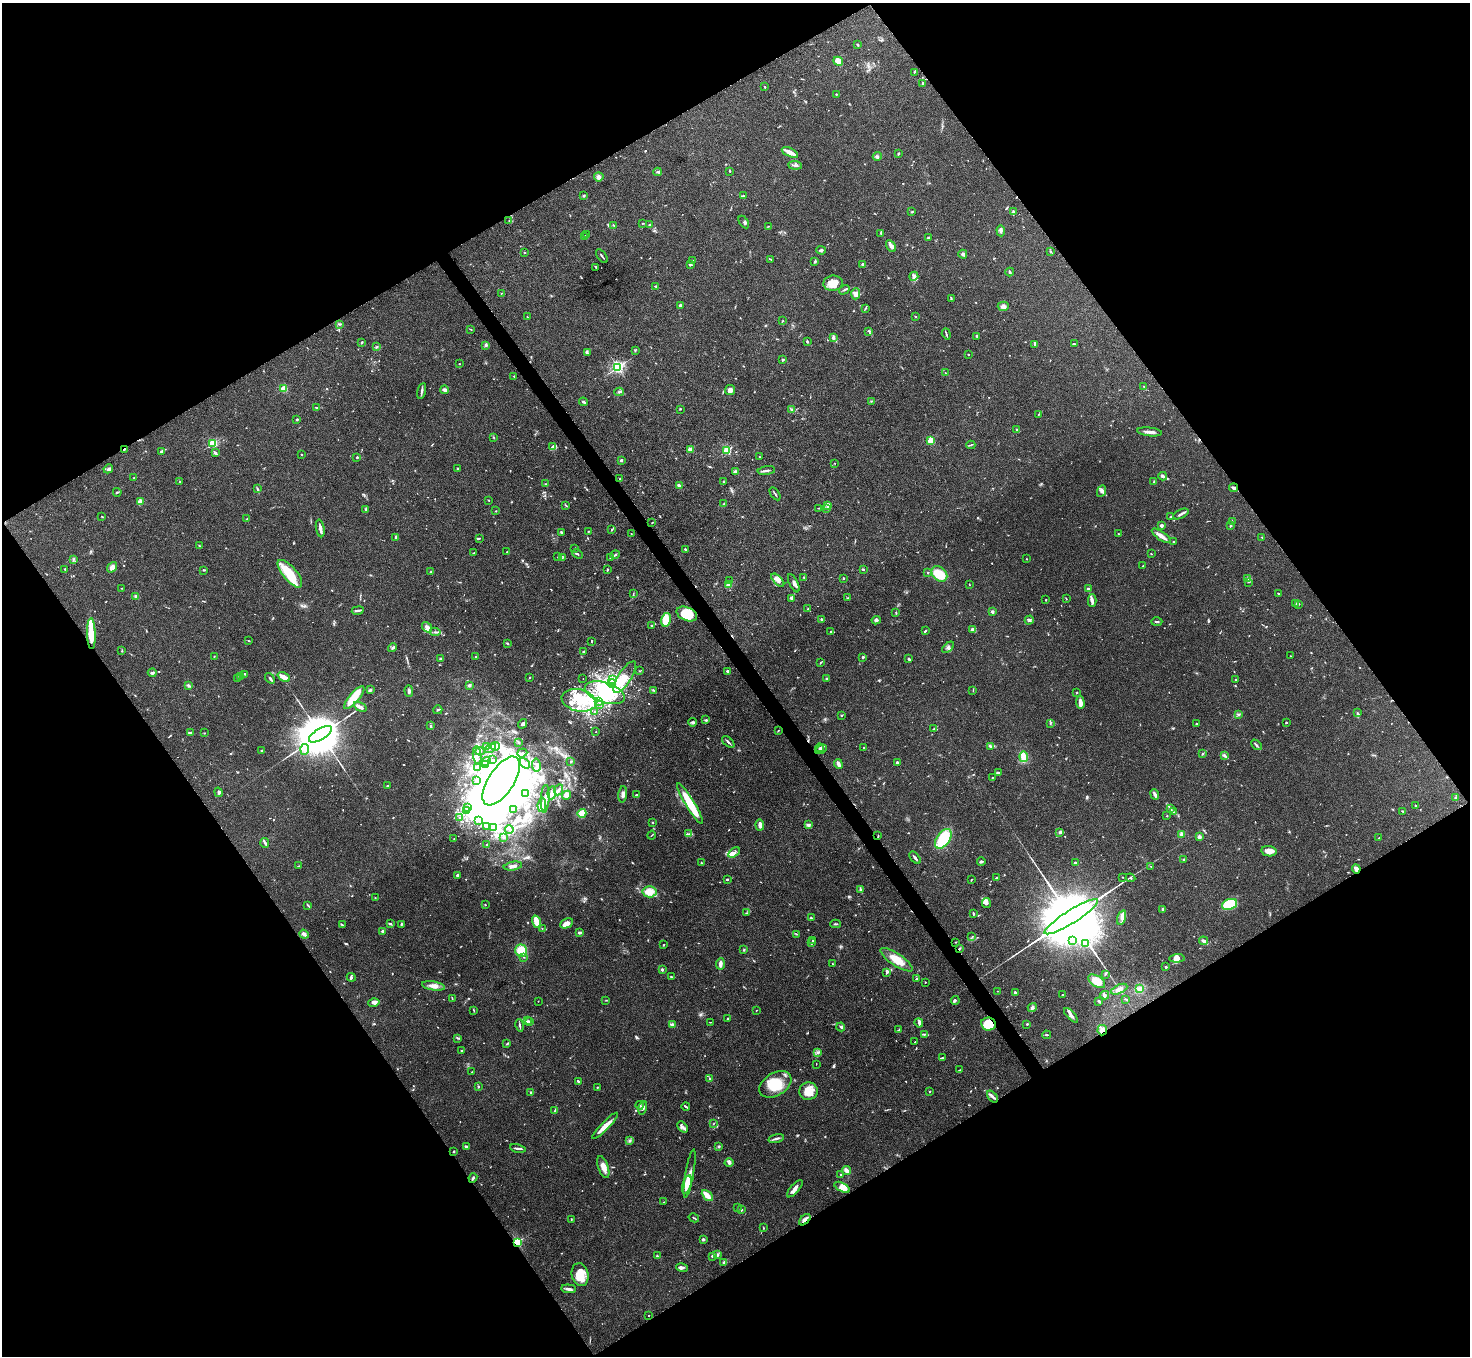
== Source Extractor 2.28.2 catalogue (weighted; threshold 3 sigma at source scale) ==
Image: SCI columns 4-5873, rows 160-5574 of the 5878 x 5873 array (HDU 1 of 3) = the unmasked area's bounding box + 8 px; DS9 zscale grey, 4 x 4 block average (1 PNG px = mean of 4 x 4 image px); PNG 1472 x 1358 px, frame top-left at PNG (2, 3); each listed source drawn as its Kron ellipse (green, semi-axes under 4 px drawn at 4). Shown black and unused: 49% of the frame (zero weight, under 3 of 4 exposures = <1% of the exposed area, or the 3 px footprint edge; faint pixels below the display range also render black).
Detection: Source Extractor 2.28.2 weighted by HDU 2 'WHT'. Background 0.0767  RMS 0.0058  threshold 0.0259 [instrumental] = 3 sigma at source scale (4.5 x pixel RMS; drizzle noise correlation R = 1.50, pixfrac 1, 0.05/0.05 arcsec/px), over >= 5 px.
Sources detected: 1073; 6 too faint to see at this stretch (4 x 4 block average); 28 inside a brighter object's white glare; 5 cosmic-ray / hot-pixel residue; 3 long thin detections or spike segments (spike, bleed or trail) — neither listed nor drawn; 38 coinciding with a brighter row at this scale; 110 inside a brighter listed object's ellipse — not listed separately; of the other 883, all 500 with FLUX_AUTO >= 1.76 (the completeness limit of this list) listed and drawn (383 fainter detections not listed), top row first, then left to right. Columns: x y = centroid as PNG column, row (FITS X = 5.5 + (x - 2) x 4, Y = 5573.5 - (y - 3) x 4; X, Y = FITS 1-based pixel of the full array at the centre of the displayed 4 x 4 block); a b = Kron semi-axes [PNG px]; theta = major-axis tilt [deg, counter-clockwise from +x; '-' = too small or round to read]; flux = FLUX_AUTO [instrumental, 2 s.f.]
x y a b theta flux
858 45 3 2 - 3.5
838 61 5 4 - 47
914 72 2 2 - 3.2
922 83 3 2 - 2.9
765 87 2 2 - 3.6
836 94 2 2 - 2.2
790 152 9 3 -26 32
898 154 4 2 - 2.3
877 156 4 3 - 5.9
795 165 7 2 -5 6.7
730 171 3 2 - 2.1
658 172 4 2 - 4.9
599 177 4 4 - 12
584 196 3 2 - 3.9
743 196 3 2 - 4.1
1013 211 4 2 - 3.9
912 212 3 2 - 2.6
509 220 2 2 - 1.9
744 222 7 2 -57 5.1
642 223 3 2 - 2.1
614 225 3 2 - 2.8
649 225 2 2 - 4.1
768 226 2 2 - 1.9
1001 231 5 2 - 9.9
881 233 3 2 - 5.7
587 234 3 2 - 1.8
585 236 2 2 - 1.8
928 238 3 2 - 6.2
891 246 6 2 -61 18
821 250 5 2 - 6.6
524 252 2 2 - 2.4
1051 252 2 2 - 1.8
963 254 4 3 - 6.3
602 256 8 2 -54 4.7
771 259 3 2 - 2.1
693 261 3 2 - 4.5
815 261 3 2 - 4.5
863 264 3 2 - 5.4
691 265 3 2 - 4.2
596 267 3 2 - 5.7
1010 272 4 2 - 7.1
914 276 4 4 - 9.2
833 283 9 7 7 47
656 286 3 2 - 2.9
844 290 6 2 30 4.8
501 293 2 2 - 2.5
856 294 5 4 - 20
951 299 2 2 - 2.9
680 305 3 3 - 4.8
1003 306 6 4 2 12
865 308 3 2 - 4.1
915 316 2 2 - 2.3
527 317 2 2 - 2.8
782 321 2 2 - 2.6
339 324 4 2 - 3.4
470 329 4 2 - 2.3
869 331 3 2 - 2.5
946 334 6 2 -71 4.2
977 336 3 2 - 8.8
833 338 3 2 - 9.7
807 341 3 2 - 3.9
361 343 3 2 - 2.6
1035 344 3 2 - 4
1074 344 3 2 - 2.7
486 345 4 2 - 4.4
377 347 3 2 - 3.4
635 350 2 2 - 2.2
587 353 2 2 - 2.2
968 355 2 2 - 2.3
783 360 2 2 - 5.8
459 364 2 2 - 2.3
618 367 2 2 - 770
945 373 2 2 - 2.2
514 376 2 2 - 3.2
1144 387 3 2 - 1.9
284 389 2 2 - 190
445 390 4 2 - 13
730 390 5 5 - 13
422 391 8 2 78 7.6
619 392 5 2 - 5.4
872 401 2 2 - 1.9
583 402 4 2 - 6.4
316 407 3 2 - 2.3
680 409 3 2 - 2.2
792 410 3 2 - 2.4
1038 415 2 2 - 1.8
297 419 2 2 - 5.5
1017 429 2 2 - 5
1149 432 12 2 -7 21
494 437 3 2 - 2.6
931 440 2 2 - 190
213 443 2 2 - 300
971 445 4 2 - 3.6
553 446 3 2 - 11
124 449 4 2 - 4
690 449 2 2 - 95
727 450 2 2 - 320
161 452 2 2 - 20
215 453 3 3 - 4.9
301 455 2 2 - 6.1
357 457 2 2 - 7
759 457 2 2 - 2.2
621 460 3 2 - 4.7
835 463 2 2 - 1.8
108 469 5 3 - 9.6
458 469 3 2 - 5.5
766 471 9 2 7 7.6
735 472 2 2 - 62
1163 476 4 3 - 10
134 478 2 2 - 2.3
620 479 2 2 - 3.4
180 482 3 2 - 1.8
723 482 3 2 - 2.3
1154 482 3 2 - 2.9
546 484 2 2 - 2.6
679 485 4 2 - 4.3
1233 488 4 2 - 12
257 489 4 2 - 4.9
1101 491 6 4 64 10
117 492 4 2 - 3.5
775 494 7 2 -56 4.8
489 500 2 2 - 2
140 502 3 3 - 21
724 504 3 2 - 3.9
566 505 4 2 - 2.8
827 506 3 2 - 5.3
819 508 3 2 - 2.5
826 508 3 2 - 2.3
366 509 3 2 - 3.8
496 511 2 2 - 4.5
1181 514 8 2 27 8.8
1171 516 3 2 - 2.4
102 517 2 2 - 2.5
247 519 3 2 - 4.3
1232 521 3 2 - 2
652 523 3 2 - 1.8
1162 526 2 2 - 15
1231 526 2 2 - 2.9
320 528 9 2 -79 16
611 530 3 2 - 2.2
588 531 3 2 - 2.1
561 532 2 2 - 6.5
631 534 2 2 - 2.6
1119 534 3 2 - 3.6
1161 536 11 3 -34 24
1262 537 2 2 - 2.5
396 538 3 2 - 4.7
479 538 2 2 - 2.5
1173 542 2 2 - 2.4
199 546 3 2 - 2.3
575 548 3 2 - 2.6
685 549 2 2 - 3.6
506 552 2 2 - 2.8
473 553 3 2 - 2.5
578 554 6 2 -44 4.1
1151 554 2 2 - 2.5
615 555 4 2 - 5.6
558 557 3 2 - 2.3
610 557 3 2 - 2.2
562 558 2 2 - 2.2
1027 559 2 2 - 2.2
73 560 3 2 - 2.1
1143 566 2 2 - 5.6
112 567 6 4 49 16
65 569 2 2 - 2.2
607 569 2 2 - 3.5
203 570 3 2 - 2.5
863 570 2 2 - 3.4
431 572 2 2 - 4
928 572 3 2 - 2.5
290 574 17 6 -50 100
939 574 9 6 -44 95
804 577 2 2 - 6.6
844 578 3 2 - 2.2
1247 579 4 2 - 3.2
778 580 8 2 -46 8.3
729 581 2 2 - 4.5
1249 582 3 2 - 2.5
794 583 10 3 -64 11
729 584 2 2 - 130
969 584 2 2 - 1.9
122 588 2 2 - 2
1088 589 3 2 - 11
633 594 4 2 - 3.3
1279 594 3 2 - 3.7
136 596 4 3 - 13
791 598 2 2 - 7.1
848 598 3 2 - 2.7
1066 598 3 2 - 1.8
1046 600 2 2 - 2.1
1092 601 6 3 88 9.4
1296 603 2 2 - 2.6
1298 604 3 2 - 3.7
808 609 3 2 - 3.7
358 610 6 2 10 6.6
992 612 2 2 - 35
896 613 3 2 - 3.4
687 614 11 6 -24 110
821 619 2 2 - 3.9
666 620 7 5 79 50
876 620 5 3 - 7.5
1029 620 5 2 - 5
1157 622 6 2 1 5.4
651 625 2 2 - 3.4
427 627 6 3 -49 12
973 630 3 3 - 13
925 631 4 2 - 5.6
435 632 5 2 - 5.3
830 632 2 2 - 1.8
91 634 15 3 -88 83
248 641 2 2 - 1.8
592 641 4 2 - 2.2
507 643 4 2 - 2.8
948 647 7 3 42 9
393 648 5 2 - 4.7
122 651 2 2 - 2.2
583 652 2 2 - 8.8
214 656 2 2 - 2.5
476 656 2 2 - 3.6
1290 656 2 2 - 3
863 657 2 2 - 5.1
440 659 3 3 - 4
909 659 3 2 - 4.3
821 662 3 2 - 2.5
640 671 2 2 - 2
728 671 3 2 - 8.2
152 673 4 2 - 7.7
245 674 3 2 - 3.3
240 677 3 2 - 14
284 677 6 3 -25 28
529 677 2 2 - 5.9
625 677 18 6 57 58
270 678 6 2 -51 7.5
237 679 2 2 - 2.6
583 679 2 2 - 2.3
612 679 2 2 - 3
827 679 3 3 - 4.1
1236 680 2 2 - 1.8
612 683 4 4 - 17
469 685 2 2 - 11
188 686 3 2 - 3.6
370 690 4 2 - 7.2
654 690 2 2 - 2.9
973 690 3 2 - 1.8
409 691 5 2 - 9.8
605 693 21 10 -18 90
1077 693 3 2 - 2.2
354 698 14 5 49 98
579 700 17 11 -12 95
599 702 2 2 - 2.9
1080 703 6 3 -86 23
599 704 2 2 - 3.8
360 707 7 2 -32 18
438 710 4 2 - 3.5
594 711 2 2 - 3.2
1357 713 4 2 - 4.1
841 715 3 2 - 2.1
1239 715 4 2 - 2.8
706 720 2 2 - 6.9
693 722 4 3 - 6.9
1287 722 2 2 - 2.1
1050 723 2 2 - 2.5
523 724 5 3 - 7.9
1196 724 2 2 - 7.4
431 726 2 2 - 5.8
933 729 3 2 - 3.3
778 730 2 2 - 2.2
596 732 2 2 - 2.7
190 733 3 2 - 6.2
204 733 2 2 - 2
320 734 13 5 31 32000
519 742 2 2 - 3.7
728 742 7 2 -43 5.9
1256 745 6 2 -48 7.3
496 746 4 2 - 4.5
990 746 3 2 - 6
486 747 4 2 - 4.8
490 748 6 3 34 7.8
820 748 4 2 - 6.5
864 748 3 2 - 2.1
305 749 5 4 - 15
821 749 6 2 31 6.1
262 750 3 2 - 4.1
480 751 4 2 - 3.8
522 753 5 2 - 7.4
1202 754 3 2 - 2.7
477 755 9 3 -81 13
1224 755 4 2 - 6.4
1024 757 5 3 - 47
492 760 2 2 - 10
486 762 5 2 - 7.1
571 762 2 2 - 13
525 763 6 4 -47 10
897 763 3 2 - 6.2
838 764 5 2 - 17
485 765 2 2 - 3.9
536 765 6 3 -81 8.8
478 768 2 2 - 3
998 772 4 2 - 3.4
992 778 2 2 - 2
476 780 2 2 - 12
501 781 28 12 57 5800
387 786 2 2 - 11
559 790 6 2 64 5.6
219 792 5 3 - 6.1
552 793 6 4 83 13
526 794 2 2 - 2.5
623 794 8 3 83 14
1155 794 5 4 - 8.3
567 795 4 3 - 29
636 795 3 2 - 2.4
1455 798 3 2 - 4.2
545 799 14 3 87 17
690 804 24 4 -59 110
542 805 7 4 83 15
1415 806 3 2 - 3.1
468 808 3 2 - 5.5
1170 808 4 2 - 3.8
513 809 2 2 - 9.2
467 810 3 2 - 2.8
1403 811 2 2 - 2.5
1174 812 4 2 - 3.4
582 813 4 3 - 70
1167 816 2 2 - 2.1
459 817 2 2 - 2.2
479 820 2 2 - 2
652 822 2 2 - 2
760 825 5 2 - 17
808 825 3 2 - 5.2
486 827 2 2 - 12
494 827 3 2 - 6.7
509 829 4 2 - 6.7
1059 832 2 2 - 2.9
689 834 2 2 - 2.7
1182 834 3 2 - 3.2
652 835 4 2 - 2.8
878 836 3 2 - 2.3
504 837 3 2 - 3.2
1199 837 4 3 - 7.9
1379 838 2 2 - 2.2
454 839 2 2 - 2.7
943 839 11 6 55 140
265 843 5 3 - 7
487 844 2 2 - 2
1269 851 7 5 -9 26
734 852 7 3 30 11
915 858 7 2 -51 12
1184 859 3 2 - 3.1
981 861 4 2 - 5.8
1075 862 3 2 - 2.5
701 863 2 2 - 2.2
298 866 3 2 - 1.9
513 866 9 3 10 15
1151 866 2 2 - 2.4
1356 869 4 3 - 15
457 875 3 2 - 5
1123 877 3 2 - 2.1
996 878 2 2 - 3.3
1130 878 5 3 - 4.2
727 879 2 2 - 6.2
971 880 2 2 - 2.4
860 890 4 3 - 6.1
650 892 7 5 4 37
375 898 2 2 - 2.4
986 903 5 3 - 9.4
1229 904 8 5 21 120
308 905 3 2 - 3.4
485 905 3 2 - 2.2
1162 909 2 2 - 6.4
747 913 3 2 - 2.3
973 914 3 2 - 4.1
1071 917 31 6 32 100000
1122 917 7 3 73 14
811 918 2 2 - 4.4
536 922 6 2 -72 89
567 923 7 4 25 22
390 924 4 2 - 4.1
401 924 3 2 - 2.9
836 924 5 2 - 4
342 925 3 2 - 3
542 928 2 2 - 2
383 931 2 2 - 33
580 932 3 2 - 12
304 934 5 3 - 12
796 934 2 2 - 2.1
972 937 2 2 - 2.1
813 941 2 2 - 3.2
1072 941 2 2 - 2.2
1203 941 4 3 - 12
955 942 2 2 - 2.2
811 943 2 2 - 9
1085 943 2 2 - 3.1
664 945 3 2 - 2.1
959 949 4 2 - 3.4
521 950 6 6 - 55
744 950 2 2 - 2.1
524 957 2 2 - 2.5
1177 958 8 3 2 14
896 960 19 6 -34 61
720 964 6 3 86 15
832 964 2 2 - 1.8
1166 967 2 2 - 3.4
662 969 2 2 - 25
887 972 3 2 - 3.9
1105 974 3 2 - 3.4
351 977 4 3 - 5.9
671 977 3 2 - 3.1
917 979 2 2 - 9.1
1097 981 9 5 -32 41
925 982 2 2 - 2.5
434 986 12 4 -9 23
1119 989 9 4 25 17
1140 989 2 2 - 3.7
997 991 2 2 - 1.8
1015 993 3 2 - 4.4
1062 995 2 2 - 1.9
1105 995 4 3 - 5.6
452 998 3 2 - 2.3
1126 999 4 2 - 2.3
606 1000 2 2 - 1.9
955 1000 4 3 - 4.2
538 1001 2 2 - 2.5
1099 1002 3 2 - 2.8
374 1003 5 4 - 12
1032 1008 5 3 - 8.9
756 1010 2 2 - 1.9
474 1011 4 2 - 2.7
1071 1015 9 3 -48 11
728 1018 3 2 - 2.8
527 1021 2 2 - 2.3
529 1021 2 2 - 2.1
710 1022 2 2 - 1.9
919 1023 4 3 - 7.7
989 1024 7 6 - 86
1027 1024 2 2 - 11
520 1025 6 2 -77 5.9
672 1025 2 2 - 14
841 1027 4 3 - 5.7
899 1029 3 2 - 2
1102 1030 5 4 - 16
924 1034 3 2 - 3.6
1046 1035 4 2 - 4.4
457 1038 4 2 - 3.7
915 1042 3 2 - 1.9
507 1044 3 2 - 2.7
461 1051 2 2 - 3
817 1053 2 2 - 1.9
942 1058 3 2 - 3.4
816 1064 2 2 - 1.8
960 1070 3 2 - 2
472 1072 2 2 - 2
709 1079 3 2 - 3.1
578 1081 3 2 - 4.7
775 1084 17 11 31 90
478 1086 2 2 - 3.1
597 1087 2 2 - 2
808 1091 9 8 - 49
531 1092 3 2 - 4.6
930 1092 2 2 - 1.9
992 1097 7 2 -51 8.9
639 1105 4 2 - 3.8
686 1107 4 2 - 5.9
643 1108 7 4 77 14
555 1110 3 2 - 2.3
714 1123 3 2 - 2.1
605 1126 18 3 46 34
682 1127 6 3 -46 11
776 1138 8 2 14 9
630 1141 4 2 - 5
719 1146 3 2 - 3.8
466 1147 3 2 - 7.7
518 1148 8 2 -11 7.6
454 1151 3 2 - 3.1
729 1163 4 3 - 7.6
603 1167 11 5 -71 27
846 1170 4 3 - 25
690 1174 24 4 80 30
841 1175 2 2 - 2.8
473 1178 5 2 - 6.1
687 1184 9 4 74 42
842 1187 8 4 -28 32
795 1189 11 3 49 19
707 1195 6 2 -47 56
664 1202 2 2 - 2.6
737 1208 2 2 - 2.9
741 1210 3 2 - 3.1
694 1218 5 2 - 3.1
571 1220 2 2 - 2.4
805 1220 7 2 44 12
764 1228 3 2 - 1.8
703 1239 3 2 - 6.9
517 1242 2 2 - 370
717 1255 4 3 - 6.3
657 1256 2 2 - 4.1
712 1256 2 2 - 17
723 1262 2 2 - 2.9
682 1268 6 3 -13 9.4
580 1275 11 8 -76 58
569 1289 7 3 -5 10
649 1315 2 2 - 2.2
Overlapping masked pixels (flux is a lower limit): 9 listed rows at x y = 124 449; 1233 488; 878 836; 1356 869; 959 949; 989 1024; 1102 1030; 805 1220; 517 1242
Diffuse or blended objects may show on this block-average render without a row.